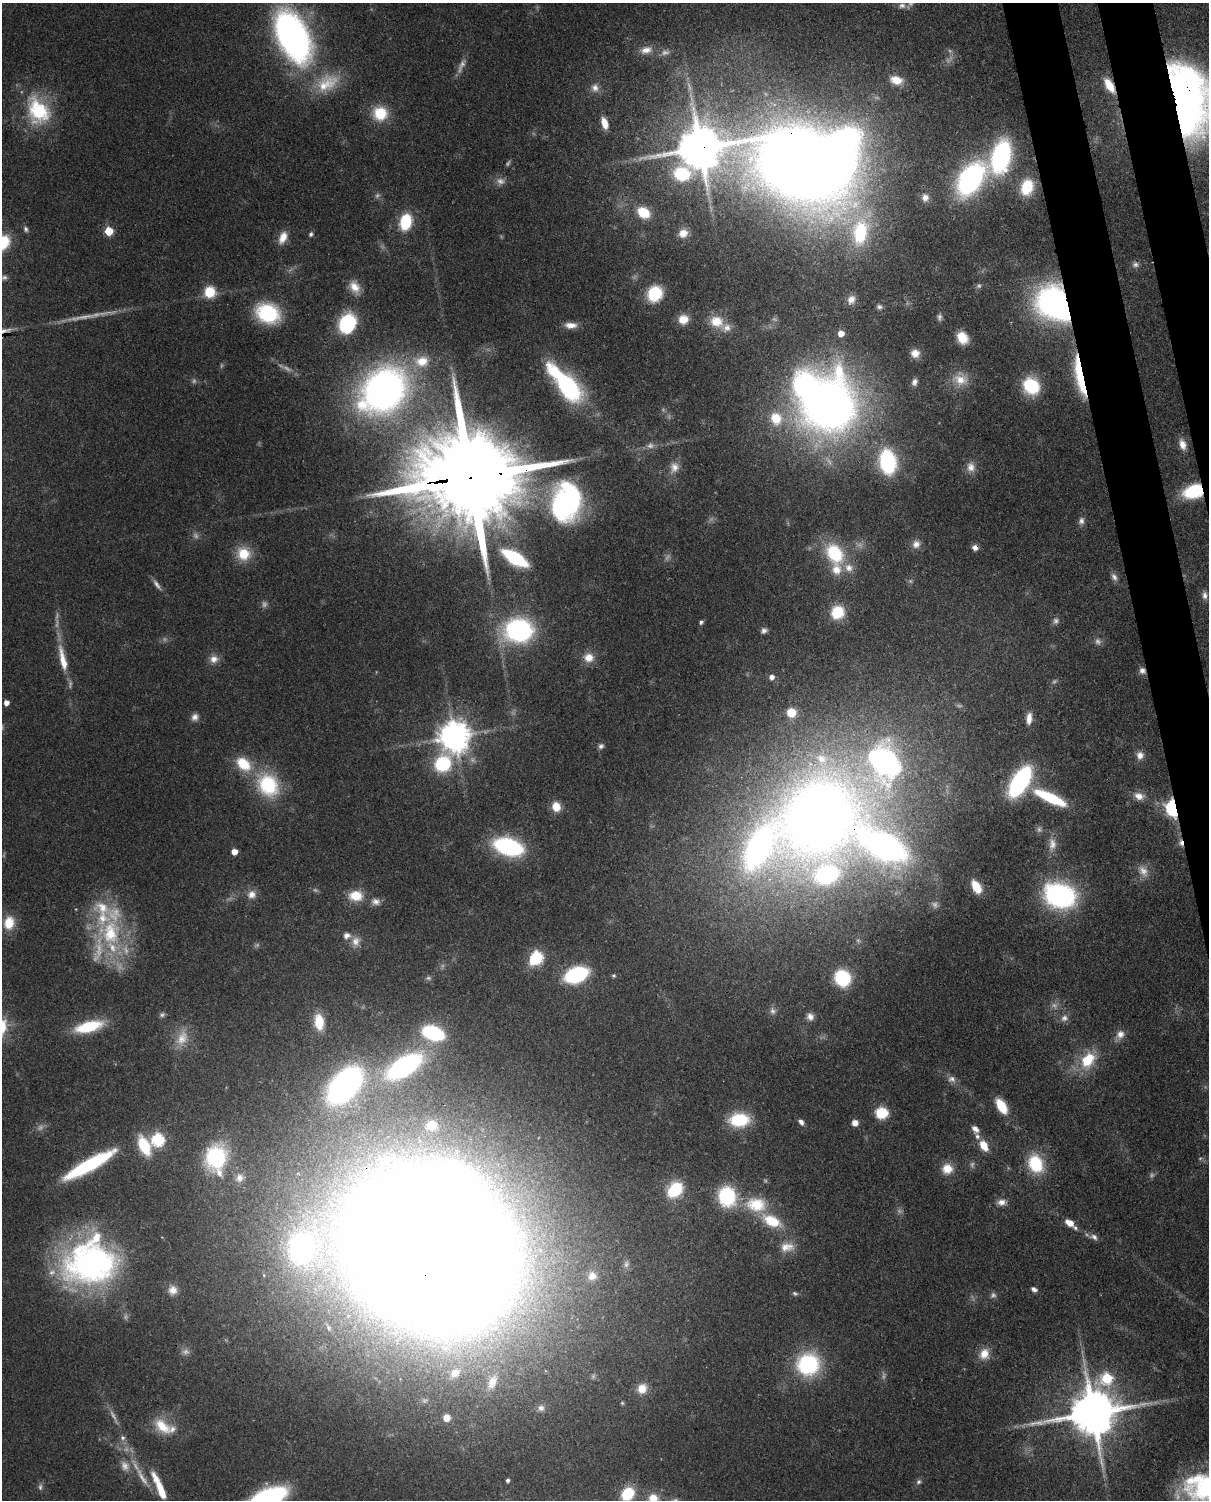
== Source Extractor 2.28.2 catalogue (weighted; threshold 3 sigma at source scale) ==
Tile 6 of 4 x 3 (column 2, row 2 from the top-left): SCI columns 1296-2502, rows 1651-3148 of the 5005 x 4911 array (HDU 1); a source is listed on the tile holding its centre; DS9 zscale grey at full resolution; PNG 1211 x 1502 px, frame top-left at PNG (2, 3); no overlay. Shown black and unused: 4% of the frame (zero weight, under 3 of 4 exposures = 7% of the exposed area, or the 3 px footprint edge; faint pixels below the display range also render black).
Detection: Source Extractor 2.28.2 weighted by HDU 2 'WHT'; one run over the whole footprint, this tile lists its part. Background 0.105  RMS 0.0041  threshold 0.0186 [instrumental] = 3 sigma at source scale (4.5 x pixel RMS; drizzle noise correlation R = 1.50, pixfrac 1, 0.05/0.05 arcsec/px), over >= 5 px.
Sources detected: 243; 47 too faint to see at this stretch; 7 inside a brighter object's white glare — not listed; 14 inside a brighter listed object's ellipse — not listed separately; the other 175 listed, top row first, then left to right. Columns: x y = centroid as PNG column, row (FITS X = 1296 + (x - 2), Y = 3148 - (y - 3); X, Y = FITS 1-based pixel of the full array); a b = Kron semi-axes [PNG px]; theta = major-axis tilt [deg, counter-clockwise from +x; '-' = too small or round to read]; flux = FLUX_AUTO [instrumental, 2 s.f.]
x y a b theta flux
902 5 11 8 7 2.2
293 37 38 20 -63 230
646 50 17 10 14 4.8
896 80 15 10 -15 6.7
327 83 35 22 32 18
1109 85 17 8 -59 9.1
595 88 12 11 - 3.1
1189 100 70 39 -78 220
38 111 38 27 -61 33
380 113 17 16 - 14
604 123 11 6 -72 5.4
700 148 17 13 42 2100
1001 156 24 14 76 85
800 165 87 56 -23 890
971 179 34 20 54 88
1027 187 15 10 71 18
925 197 11 10 - 3.1
643 212 12 9 -36 13
406 222 15 11 74 20
26 229 8 6 -75 1.2
109 231 5 5 - 18
860 232 35 20 82 37
683 233 11 10 - 5.3
311 234 6 5 - 1
283 237 15 9 67 5.4
3 243 17 12 55 18
1135 264 9 8 - 1.6
4 278 9 7 12 1.4
355 287 18 12 -62 5.9
210 292 12 11 - 11
655 294 13 11 55 23
851 300 11 9 66 3.2
1052 302 25 21 55 120
879 307 7 6 - 1.1
268 313 20 16 -24 39
683 319 11 10 - 6.4
716 321 18 14 -21 9.2
347 324 15 12 62 47
571 325 15 7 -2 3.9
841 333 5 5 - 5.5
962 338 11 9 -60 10
915 353 9 9 - 4.2
1079 376 58 10 -79 27
960 380 22 16 -5 8.2
914 382 9 7 71 1.9
567 385 38 15 -49 73
1031 386 15 13 -50 28
384 390 51 40 43 200
828 405 48 44 66 370
776 418 17 14 -69 11
1182 444 13 8 -72 3.8
888 462 21 14 -82 51
674 467 16 12 73 4.4
971 467 14 11 -78 3.9
471 477 42 22 7 14000
1194 491 15 10 18 34
566 502 41 31 84 86
1081 521 10 7 82 1.9
916 544 11 10 - 2.9
975 547 8 7 - 2.1
834 553 28 20 -57 25
243 554 17 17 - 11
515 558 19 8 -31 41
1114 577 12 7 -58 2.1
157 584 16 6 -56 2.2
1205 595 11 7 -89 2
837 612 12 11 - 17
1056 621 9 8 - 1.8
701 622 5 4 - 1
519 630 20 17 3 90
764 630 7 6 - 1.6
589 657 12 11 - 5.5
63 659 40 9 -77 11
214 659 12 11 - 3.6
1142 671 9 8 - 2.3
771 677 5 5 - 2.5
6 703 4 4 - 3.1
791 712 6 6 - 10
195 717 10 8 54 2.4
1029 718 14 7 85 4
454 736 9 9 - 820
601 746 7 7 - 1.4
1140 755 11 9 87 3.1
884 762 40 29 -60 130
243 764 20 14 -44 14
443 764 17 13 48 33
1020 781 23 11 59 84
268 785 32 27 -56 30
1139 796 14 10 -19 4.1
1050 798 35 9 -25 28
556 807 10 8 -70 6.8
1173 808 7 5 -80 130
818 817 64 49 58 500
1181 843 9 6 -78 2.1
1052 844 20 11 -89 4.9
884 846 66 31 -37 210
508 847 20 12 -17 74
758 848 66 34 50 170
234 852 5 5 - 5.6
1143 871 18 12 -55 4.8
827 874 59 47 -69 76
976 887 12 7 -59 11
252 894 12 10 28 3.5
1060 895 21 15 -18 110
356 896 16 12 -2 9.8
376 902 12 9 -4 2.9
9 923 15 11 79 9.9
110 932 51 36 -68 49
356 941 14 12 68 4.3
537 957 7 6 - 54
576 975 16 10 20 56
614 975 5 5 - 0.65
842 978 12 11 - 34
810 1016 10 8 -57 2.7
1064 1018 10 9 - 2.4
319 1022 15 9 -82 12
89 1026 28 10 14 23
433 1033 22 13 -20 36
1120 1034 12 11 - 3.6
182 1038 25 15 64 9.6
1088 1060 22 15 53 16
404 1066 36 17 31 85
952 1079 11 9 -1 2.3
345 1085 37 21 49 130
1001 1106 16 8 -58 12
882 1113 9 8 - 18
739 1120 18 12 3 24
801 1122 8 5 -52 2
855 1123 7 7 - 3
431 1126 12 11 - 7.1
975 1129 13 9 -52 2.8
158 1140 6 6 - 62
984 1145 8 5 -60 11
144 1146 19 10 -65 19
216 1157 23 19 75 40
1035 1164 20 15 -65 22
89 1165 57 11 29 48
947 1169 13 12 - 6.5
239 1178 11 10 - 2.8
675 1190 19 14 48 19
727 1196 16 14 -75 40
1002 1202 13 8 2 3.1
756 1205 30 20 -9 19
1069 1223 8 5 -32 6.1
1094 1237 12 8 -24 2.1
787 1247 21 13 6 6.7
302 1248 40 34 68 110
431 1251 97 75 -36 4000
90 1263 59 49 12 140
626 1264 10 7 72 1.7
592 1276 10 10 - 3.2
1034 1289 7 5 -28 1.8
173 1290 11 11 - 3.9
795 1293 7 5 -21 0.89
984 1354 14 12 64 6.1
808 1364 25 23 29 41
455 1373 11 9 42 3.3
1107 1378 8 7 - 33
492 1382 14 8 67 3.9
642 1388 12 11 - 5.6
622 1403 5 5 - 0.56
541 1408 10 9 - 2.2
1093 1413 15 13 10 2400
446 1418 6 6 - 4.4
162 1426 26 15 -39 11
123 1438 7 7 - 1.5
142 1477 41 7 -60 8
507 1480 4 3 - 1.2
919 1482 8 6 45 1.2
1205 1486 48 35 -2 66
40 1487 9 5 89 1.3
159 1487 34 7 -66 13
628 1494 11 9 47 20
653 1498 12 11 - 6.4
266 1499 28 13 23 99
Overlapping masked pixels (flux is a lower limit): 17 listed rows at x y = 1109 85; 1189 100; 700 148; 800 165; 1052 302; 1079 376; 471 477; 1194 491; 975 547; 834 553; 1142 671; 1173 808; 818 817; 1181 843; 884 846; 431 1251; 1093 1413
Isophote crosses this tile's border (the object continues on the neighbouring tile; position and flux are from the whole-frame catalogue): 6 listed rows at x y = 1189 100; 3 243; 1205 1486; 628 1494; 653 1498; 266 1499